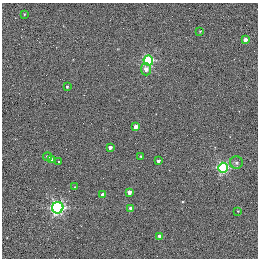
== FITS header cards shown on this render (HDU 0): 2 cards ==
NAXIS1  =                  256 / STANDARD FITS FORMAT
NAXIS2  =                  256 / STANDARD FITS FORMAT

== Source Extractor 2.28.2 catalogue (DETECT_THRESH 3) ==
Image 256 x 256 px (HDU 0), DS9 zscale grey, 1 PNG px = 1 image px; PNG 260 x 260 px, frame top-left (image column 1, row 256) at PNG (2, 3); each listed source drawn as its Kron ellipse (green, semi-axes under 4 px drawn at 4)
Background 0.362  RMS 4.8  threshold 14.5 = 3 sigma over >= 5 px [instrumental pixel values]
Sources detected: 22; all 22 listed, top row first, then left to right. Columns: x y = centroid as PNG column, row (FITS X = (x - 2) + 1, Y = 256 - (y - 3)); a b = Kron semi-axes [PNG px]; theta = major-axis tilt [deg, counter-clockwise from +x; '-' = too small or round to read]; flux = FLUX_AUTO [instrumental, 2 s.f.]
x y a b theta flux
24 14 2 2 - 250
200 31 3 2 - 190
245 40 3 3 - 2100
148 61 5 5 - 30000
146 69 6 5 - 1800
67 87 4 3 - 450
135 127 4 3 - 2900
110 147 3 3 - 1200
141 156 3 2 - 380
48 157 4 4 - 1000
51 160 4 3 - 1300
58 161 3 3 - 5500
158 161 3 3 - 800
236 163 6 6 - 850
223 168 5 5 - 38000
75 187 3 3 - 250
129 192 4 3 - 2500
103 195 4 3 - 2600
58 208 6 5 - 62000
131 208 4 3 - 2500
238 211 2 2 - 200
159 236 4 3 - 1200

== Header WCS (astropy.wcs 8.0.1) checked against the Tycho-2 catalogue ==
Header WCS as astropy/WCSLIB reads it (applying the file's SIP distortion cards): RA---TAN-SIP/DEC--TAN-SIP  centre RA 20:00:38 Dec +22:42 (300.16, +22.70 deg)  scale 1.22 arcsec/px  FOV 5.2' x 5.2'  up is +79 deg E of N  parity normal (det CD < 0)
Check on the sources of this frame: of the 22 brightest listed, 3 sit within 1.5 arcsec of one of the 5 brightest Tycho-2 stars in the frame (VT <= 11.35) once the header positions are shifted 0.49 arcsec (0.43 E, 0.24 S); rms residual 0.43 arcsec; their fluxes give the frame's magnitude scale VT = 19.66 - 2.5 log10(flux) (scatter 0.13 mag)
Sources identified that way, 3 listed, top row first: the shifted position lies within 1.5 arcsec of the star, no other Tycho-2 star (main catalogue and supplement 1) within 3.0 arcsec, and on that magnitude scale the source's flux lands within +1.5 / -3 mag of the star's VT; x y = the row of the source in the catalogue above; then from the Tycho-2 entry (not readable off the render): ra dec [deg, ICRS J2000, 3 dp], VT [Tycho-2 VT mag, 2 dp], TYC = Tycho-2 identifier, HIP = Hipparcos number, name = IAU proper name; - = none
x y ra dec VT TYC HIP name
135 127 300.159 +22.702 11.00 2141-1346-1 - -
75 187 300.142 +22.678 11.35 2141-1182-1 - -
103 195 300.137 +22.687 11.25 2141-1124-1 - -